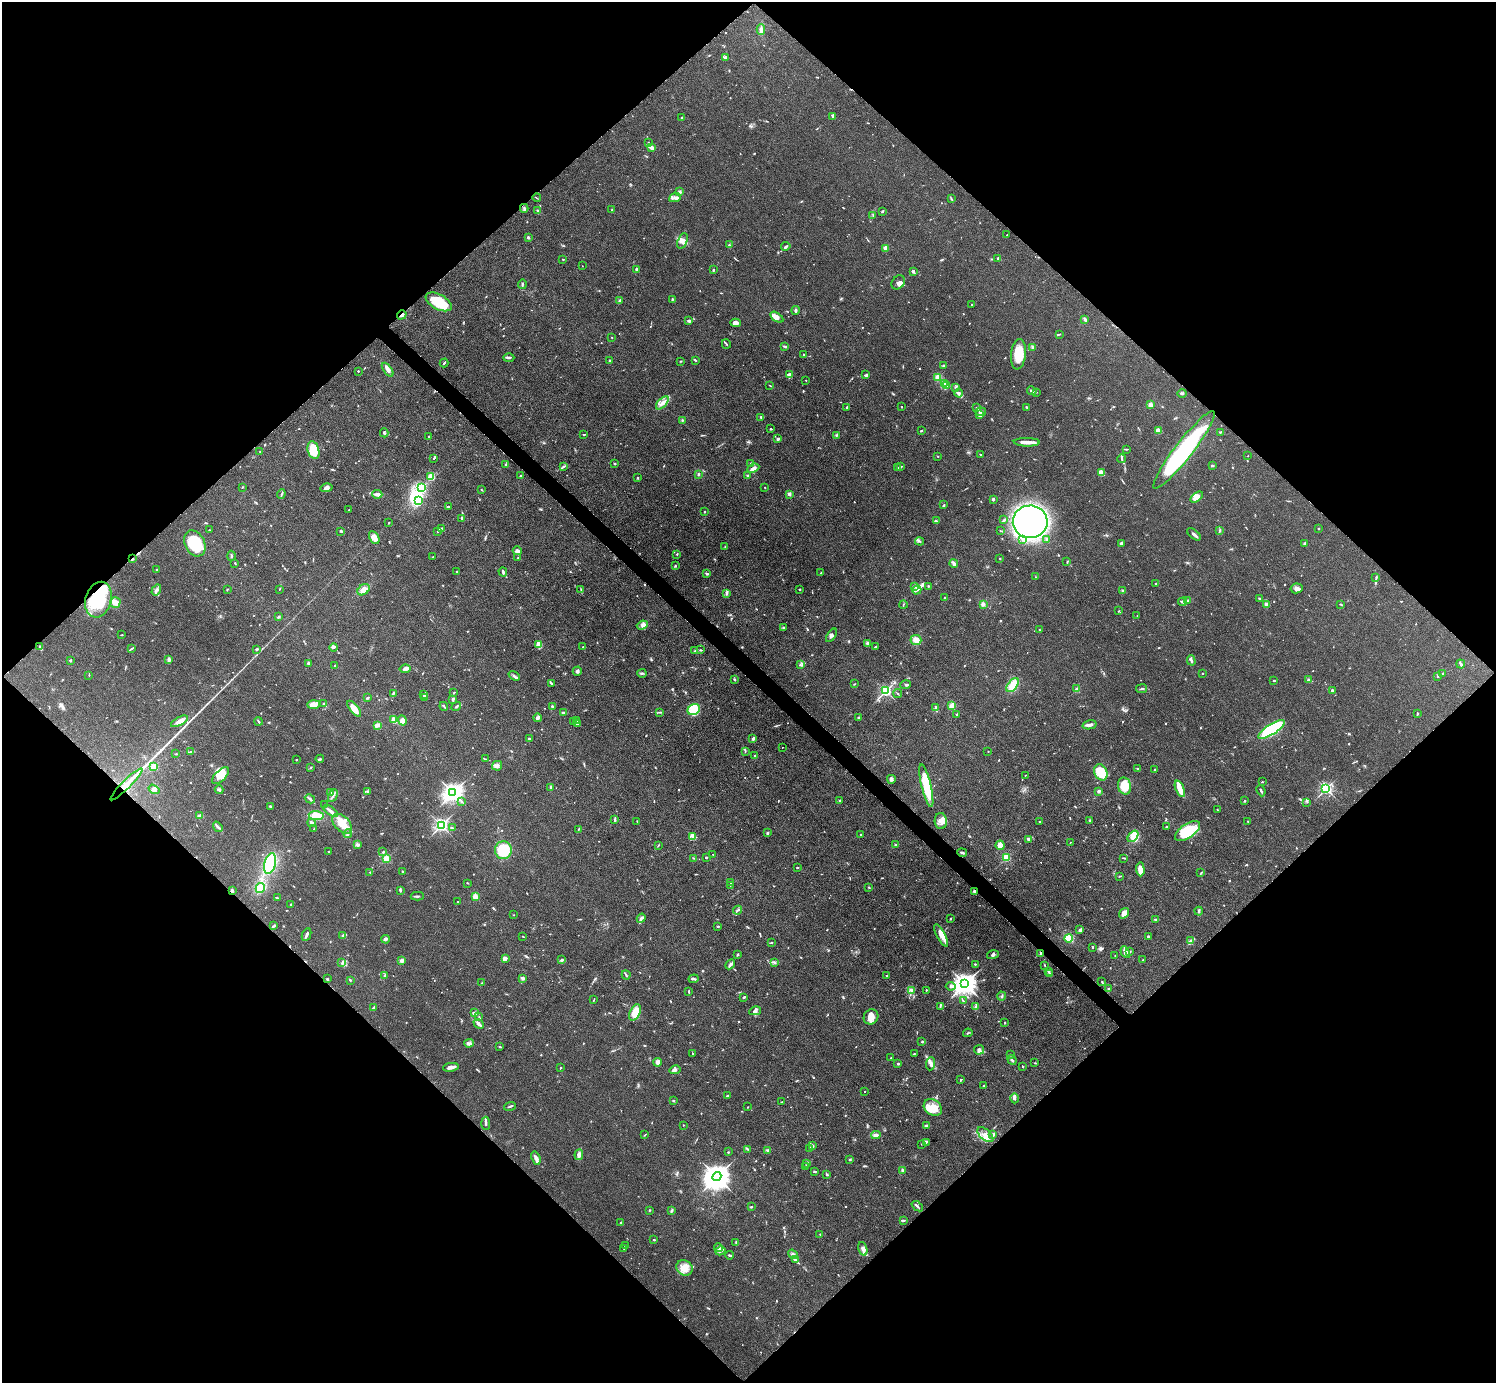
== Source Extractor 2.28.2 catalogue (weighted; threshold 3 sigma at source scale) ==
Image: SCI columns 10-5985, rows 164-5687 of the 5993 x 5993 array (HDU 1 of 3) = the unmasked area's bounding box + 8 px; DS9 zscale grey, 4 x 4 block average (1 PNG px = mean of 4 x 4 image px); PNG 1498 x 1385 px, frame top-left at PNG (2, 2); each listed source drawn as its Kron ellipse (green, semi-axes under 4 px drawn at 4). Shown black and unused: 51% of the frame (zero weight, under 3 of 4 exposures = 1% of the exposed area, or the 3 px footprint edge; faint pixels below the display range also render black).
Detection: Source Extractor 2.28.2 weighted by HDU 2 'WHT'. Background 0.0995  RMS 0.0065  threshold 0.0292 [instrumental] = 3 sigma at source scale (4.5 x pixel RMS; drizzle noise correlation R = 1.50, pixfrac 1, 0.05/0.05 arcsec/px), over >= 5 px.
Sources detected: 959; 4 too faint to see at this stretch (4 x 4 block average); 7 inside a brighter object's white glare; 4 cosmic-ray / hot-pixel residue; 1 long thin detection or spike segment (spike, bleed or trail) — neither listed nor drawn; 29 coinciding with a brighter row at this scale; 52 inside a brighter listed object's ellipse — not listed separately; of the other 862, all 500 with FLUX_AUTO >= 2.07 (the completeness limit of this list) listed and drawn (362 fainter detections not listed), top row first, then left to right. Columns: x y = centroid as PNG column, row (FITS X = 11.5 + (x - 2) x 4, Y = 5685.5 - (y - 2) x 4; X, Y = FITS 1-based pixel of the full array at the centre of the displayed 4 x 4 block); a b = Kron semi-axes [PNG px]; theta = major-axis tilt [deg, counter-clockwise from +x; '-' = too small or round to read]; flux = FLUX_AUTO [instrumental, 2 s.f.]
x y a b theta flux
761 30 5 3 - 14
725 57 3 2 - 3.3
833 116 3 2 - 5.3
682 117 3 2 - 4.5
648 143 3 2 - 2.4
652 147 4 3 - 21
679 192 2 2 - 42
675 197 6 3 21 11
537 198 4 2 - 2.3
951 199 4 2 - 3.5
524 208 4 2 - 5.5
612 210 2 2 - 5.6
538 211 3 2 - 4.1
882 211 2 2 - 9.1
873 216 2 2 - 2.2
1007 235 2 2 - 2.3
528 237 3 2 - 7.3
682 241 8 4 70 18
729 245 3 2 - 4.1
786 246 5 3 - 6.9
886 248 3 3 - 16
998 258 2 2 - 4.1
563 259 2 2 - 2.5
582 266 2 2 - 2.8
636 269 3 2 - 6.6
713 270 2 2 - 5.8
913 271 3 2 - 11
898 282 8 6 49 16
522 284 5 2 - 6.4
672 299 3 2 - 4.8
620 301 3 2 - 13
439 302 14 7 -28 120
972 304 2 2 - 2.3
795 310 4 2 - 6.9
402 315 5 2 - 8.4
777 317 7 4 -33 31
1085 319 4 3 - 7.7
689 321 4 2 - 8.2
735 323 5 4 - 19
1059 334 3 2 - 2.7
612 337 2 2 - 2.5
726 344 5 2 - 3.9
785 346 4 2 - 5
1032 347 3 2 - 5.2
1018 354 15 7 83 85
803 355 2 2 - 2.7
509 358 5 2 - 7.4
609 360 2 2 - 3.1
695 360 3 2 - 3.9
680 361 3 2 - 2.4
444 363 4 2 - 5
944 366 4 2 - 3.1
388 370 8 3 -54 15
358 371 2 2 - 3
789 374 4 2 - 14
866 375 3 2 - 6.1
938 377 4 4 - 27
806 380 2 2 - 5.2
945 383 2 2 - 2.6
770 385 2 2 - 3.1
946 386 3 2 - 4.9
956 387 3 2 - 4.4
1032 391 5 2 - 9.6
1036 392 2 2 - 2.5
959 393 4 3 - 8.6
1182 393 4 3 - 4.9
662 403 8 3 46 22
1150 405 2 2 - 84
847 407 2 2 - 5.6
901 407 2 2 - 3.2
1026 407 2 2 - 4.9
976 408 2 2 - 4.1
981 412 5 2 - 4.9
980 415 3 2 - 17
761 417 3 2 - 4.2
682 420 2 2 - 3.5
771 429 3 2 - 3.5
1158 430 4 2 - 15
921 431 3 2 - 3.8
1220 432 4 2 - 3.3
384 433 4 3 - 6.1
584 434 4 2 - 2.9
836 435 2 2 - 2.6
429 436 2 2 - 4.1
778 439 2 2 - 14
1027 442 13 3 -1 29
1126 449 2 2 - 3.6
313 450 9 5 -75 110
1184 450 48 9 52 670
260 452 3 2 - 2.1
980 455 2 2 - 2.3
938 456 2 2 - 2.4
1248 456 2 2 - 2.1
434 458 3 2 - 3.1
1121 459 4 2 - 4.3
751 463 3 2 - 2.9
506 464 2 2 - 4.3
615 464 2 2 - 3.7
563 466 4 2 - 4.5
1212 466 3 2 - 3.5
898 467 3 2 - 4.1
901 467 3 2 - 3.3
753 468 6 3 24 16
1101 473 4 3 - 38
699 474 3 2 - 3.9
521 475 3 2 - 2.7
747 475 2 2 - 7.2
431 477 2 2 - 200
638 478 3 2 - 2.6
242 487 3 2 - 2.4
765 487 2 2 - 2.7
326 488 6 4 14 12
421 488 2 2 - 240
481 489 3 2 - 2.4
281 494 5 2 - 5
377 494 5 2 - 20
789 494 4 3 - 10
1197 497 7 3 38 17
993 499 2 2 - 33
419 500 2 2 - 5.2
944 505 3 2 - 3.3
448 507 3 2 - 5.6
349 510 2 2 - 2.9
704 512 2 2 - 4.1
461 518 3 2 - 4.7
1004 520 4 2 - 7.3
936 521 3 2 - 2.5
1030 522 17 16 - 1600
389 523 2 2 - 2.3
441 528 3 2 - 3.3
1318 528 2 2 - 2.6
209 530 2 2 - 3.8
341 531 2 2 - 6.9
438 531 2 2 - 3
1001 531 3 2 - 2.9
1219 531 3 2 - 3.3
1194 534 8 2 -40 12
374 537 7 5 -63 30
1023 540 4 2 - 6.8
1047 540 3 2 - 7.7
919 541 4 2 - 5.3
195 543 14 10 -63 180
1121 543 4 2 - 7.9
1304 543 3 2 - 4.6
725 547 2 2 - 2.3
517 551 4 2 - 24
677 554 2 2 - 2.8
231 556 5 2 - 3.8
433 557 2 2 - 2.5
518 558 3 2 - 2.6
1000 558 2 2 - 3.1
132 559 3 2 - 4.6
1067 562 2 2 - 2.7
235 563 3 2 - 3.2
954 564 4 2 - 16
675 566 3 2 - 3.6
157 570 3 2 - 4.3
457 571 3 2 - 2.8
503 572 4 2 - 10
821 573 3 2 - 4.5
707 574 4 2 - 6.8
1036 577 2 2 - 2.1
1376 577 3 2 - 3.2
1155 584 2 2 - 2.6
915 586 2 2 - 25
928 586 3 2 - 3
1296 588 6 5 - 13
227 589 3 2 - 2.8
279 589 2 2 - 3.1
581 589 3 2 - 3.1
800 589 2 2 - 2.7
156 590 6 3 57 10
364 590 7 5 37 30
917 590 5 2 - 8.7
1122 590 2 2 - 3.8
727 593 4 2 - 4.7
945 598 2 2 - 4.9
1260 599 4 2 - 8.1
98 600 18 13 73 180
1187 601 3 2 - 4.9
115 602 5 5 - 23
1183 602 4 3 - 7.3
983 604 3 3 - 9.5
1266 604 3 2 - 12
1341 604 2 2 - 4.8
903 605 4 2 - 2.8
1119 611 2 2 - 2.2
1137 616 2 2 - 3.8
278 617 2 2 - 4.2
642 625 5 3 - 9.6
784 627 3 2 - 4.3
1039 630 2 2 - 3
121 635 4 2 - 2.1
831 635 8 3 55 10
916 640 5 5 - 28
867 643 3 2 - 7.5
539 645 4 3 - 23
40 647 4 2 - 8
583 647 2 2 - 4.2
875 647 2 2 - 6.2
334 648 4 3 - 6.5
131 649 4 2 - 4.7
257 649 4 2 - 4.7
700 650 3 2 - 2.7
695 651 3 2 - 3.7
70 660 2 2 - 21
169 660 3 2 - 9.9
1191 660 5 3 - 6.9
308 663 2 2 - 6.2
1461 664 4 2 - 12
800 665 3 2 - 4.3
335 666 3 2 - 3.3
405 669 5 3 - 14
577 671 4 3 - 9.1
642 673 5 2 - 5.7
1203 673 2 2 - 7.5
1442 673 2 2 - 2.7
89 675 2 2 - 2.7
514 676 6 2 -34 5.7
1438 676 3 2 - 2.9
734 679 3 2 - 4.1
1309 680 2 2 - 44
1274 681 3 2 - 3.8
551 683 4 2 - 3.5
854 684 3 2 - 2.8
905 685 5 2 - 6.3
1013 685 8 4 50 58
1077 689 2 2 - 70
1141 689 5 2 - 4.6
1332 690 2 2 - 25
886 691 2 2 - 610
454 692 3 2 - 2.2
393 693 3 2 - 3.8
898 693 4 2 - 2.7
424 694 3 2 - 3.2
368 698 4 2 - 3.9
425 698 2 2 - 2.4
453 699 4 2 - 11
313 704 6 3 2 37
324 704 3 2 - 4.3
952 705 2 2 - 59
444 706 4 2 - 6.1
456 706 5 2 - 5.6
552 706 2 2 - 7.1
936 707 3 3 - 6.2
354 709 9 3 -51 54
694 709 6 5 - 82
659 712 3 2 - 3.5
563 713 2 2 - 7.3
1417 714 2 2 - 2.6
956 715 3 2 - 5.1
538 718 4 4 - 8.5
858 718 3 2 - 2.9
393 720 4 3 - 38
180 721 9 3 28 24
258 721 4 2 - 4.2
402 721 5 3 - 30
576 721 2 2 - 3.3
574 722 3 2 - 3.8
577 724 4 2 - 3.8
378 725 3 3 - 7.7
1089 725 7 2 13 18
1271 730 15 5 33 360
529 739 2 2 - 11
753 739 4 3 - 7.1
782 747 2 2 - 2.5
190 752 2 2 - 2.2
745 752 2 2 - 2.1
988 752 2 2 - 2.7
176 754 3 2 - 2.9
754 755 2 2 - 2.2
320 759 4 2 - 4.6
485 759 3 2 - 2.4
296 760 2 2 - 2.8
497 766 5 5 - 13
154 767 2 2 - 200
311 768 3 2 - 2.4
1138 769 3 2 - 3.7
1154 770 2 2 - 4.8
1101 772 8 6 -64 120
1025 775 2 2 - 4.9
220 776 10 5 46 54
891 779 4 2 - 5.8
1262 782 2 2 - 2.9
126 784 22 2 45 71
926 786 22 5 -76 160
1125 786 8 6 -77 68
551 787 3 2 - 6
154 789 6 4 -33 12
1180 789 9 3 -69 76
1326 789 2 2 - 790
219 790 4 2 - 4.7
367 791 3 2 - 2.6
1099 791 3 2 - 7.4
1261 791 6 2 -67 6.5
331 793 4 2 - 6
453 793 3 3 - 2600
333 796 6 2 58 8.7
310 799 5 2 - 6.1
840 801 2 2 - 2.8
1245 801 2 2 - 3.3
462 802 2 2 - 2.1
1307 802 2 2 - 2.3
325 805 2 2 - 4.6
270 806 2 2 - 3.7
1217 810 3 2 - 2.7
331 811 8 2 -35 14
200 816 4 3 - 8.5
316 816 7 4 -5 61
615 819 4 2 - 4.6
1090 820 2 2 - 2.5
637 821 3 2 - 2.6
941 821 8 6 -87 24
1039 821 2 2 - 2.8
1248 821 3 2 - 3
311 823 4 3 - 8.3
342 824 12 7 -45 53
441 825 2 2 - 1100
218 827 6 2 -54 7.7
1166 827 2 2 - 5.2
452 828 2 2 - 3.9
314 829 3 2 - 2.7
578 829 4 2 - 2.8
1187 831 14 7 35 150
348 833 4 2 - 6.6
768 833 3 2 - 6.1
860 835 4 2 - 2.7
692 836 4 2 - 7.2
1133 836 6 4 50 93
1028 839 3 2 - 6.6
1070 843 3 2 - 2.1
358 845 4 2 - 5.3
896 845 2 2 - 35
1000 845 5 4 - 46
658 846 2 2 - 2.2
503 850 9 8 - 130
329 852 2 2 - 3.2
383 852 3 2 - 3.9
962 853 5 2 - 5.9
713 854 2 2 - 2.1
1006 857 2 2 - 280
693 858 2 2 - 2.3
706 858 2 2 - 5.8
1124 858 3 2 - 3.2
386 859 2 2 - 240
270 864 11 5 75 170
797 868 3 2 - 2.5
1140 869 7 3 -88 39
370 872 2 2 - 2.2
402 872 2 2 - 2.7
1201 873 3 2 - 2.7
1120 876 4 2 - 2.7
468 883 3 2 - 2.3
731 883 3 2 - 3
730 885 2 2 - 2.4
869 887 3 2 - 3.2
260 888 5 4 - 57
232 890 3 2 - 4.7
400 890 4 2 - 5.3
974 892 4 3 - 6.2
417 896 7 2 -1 6.4
475 897 2 2 - 170
277 898 4 2 - 2.5
458 902 2 2 - 2.6
291 905 3 2 - 3.3
738 910 4 2 - 6.3
1199 911 4 2 - 4.8
1124 913 5 4 - 27
513 915 2 2 - 2.4
641 918 5 2 - 7.2
951 919 2 2 - 3.5
1156 919 3 2 - 5.9
274 926 3 2 - 7.4
718 926 3 2 - 3.7
1080 930 3 2 - 12
306 935 6 2 65 13
941 935 12 3 -62 25
343 936 4 2 - 3.7
523 937 3 2 - 2.4
1148 937 3 2 - 6.1
1068 938 4 4 - 62
386 939 4 3 - 7.4
1191 941 3 3 - 7.2
771 943 3 2 - 3.6
1092 947 2 2 - 4.9
1129 951 2 2 - 2.6
1125 952 6 4 -62 13
1041 953 2 2 - 5.3
738 955 3 2 - 3.7
993 955 6 3 18 9.2
1115 955 2 2 - 4.1
505 958 3 2 - 9.8
402 960 4 3 - 6.4
562 960 3 3 - 6.3
1143 960 2 2 - 3.5
342 963 2 2 - 2.9
775 963 2 2 - 3.4
730 964 5 2 - 11
975 964 2 2 - 4
1045 965 2 2 - 2.2
1048 971 4 2 - 4.4
1049 974 2 2 - 17
626 975 4 2 - 4.4
384 976 2 2 - 2.7
886 976 2 2 - 2.3
523 978 4 3 - 6.5
327 979 3 2 - 4.6
694 979 5 2 - 5.2
350 980 2 2 - 3.7
1102 981 2 2 - 2.1
482 983 2 2 - 3.3
965 984 4 3 - 3600
951 986 5 3 - 7.9
1109 988 3 2 - 3.3
912 990 4 2 - 7.3
926 990 2 2 - 3.1
689 991 3 2 - 3.9
1002 996 4 2 - 4.6
744 997 3 2 - 4.6
594 999 2 2 - 2.1
963 1001 4 2 - 3.7
940 1006 3 2 - 3.3
976 1007 3 3 - 8.5
373 1008 4 2 - 5.2
755 1011 6 2 12 7.9
635 1012 8 5 65 61
474 1013 3 3 - 7.6
479 1017 3 2 - 3
871 1017 8 7 - 33
1005 1023 2 2 - 3.7
479 1024 6 3 -42 18
968 1033 4 2 - 3.4
922 1042 2 2 - 4.4
469 1043 5 2 - 8.1
499 1047 2 2 - 3.4
979 1050 5 4 - 11
692 1054 2 2 - 2.4
914 1054 3 2 - 2.6
1011 1055 2 2 - 2.6
891 1058 2 2 - 4.6
1012 1060 5 2 - 6.5
658 1062 4 3 - 18
1035 1063 2 2 - 2.2
898 1064 2 2 - 5.7
930 1064 6 3 84 13
451 1067 8 3 8 20
1023 1067 2 2 - 3.6
561 1068 2 2 - 3.1
675 1070 5 4 - 11
961 1080 3 2 - 4.5
983 1085 2 2 - 5.9
865 1092 2 2 - 2.5
727 1096 3 2 - 3.8
1015 1098 5 3 - 8.6
673 1101 2 2 - 3.4
782 1102 2 2 - 2.9
510 1106 6 2 17 6.6
748 1107 2 2 - 5.5
933 1108 10 7 -37 60
486 1123 6 2 -87 8.2
683 1125 2 2 - 2.6
926 1126 4 3 - 9.9
645 1135 3 2 - 2.3
876 1135 4 3 - 12
985 1135 9 5 -41 31
993 1135 4 2 - 5
926 1142 2 2 - 3
921 1144 2 2 - 2.3
812 1146 3 2 - 6.3
810 1148 4 2 - 2.9
748 1149 2 2 - 2.3
768 1151 4 2 - 5.8
728 1152 2 2 - 3
579 1155 5 3 - 21
536 1158 7 3 -71 16
850 1159 3 2 - 3.7
807 1163 2 2 - 2.3
806 1166 3 2 - 2.7
903 1170 3 3 - 6.3
815 1171 3 2 - 3.4
827 1174 4 2 - 5.4
717 1177 5 4 - 6000
917 1206 6 2 -40 6.9
751 1207 2 2 - 5.4
649 1210 2 2 - 3.7
671 1210 4 2 - 3.8
903 1220 3 2 - 4
621 1223 3 2 - 3.6
820 1234 2 2 - 2.1
654 1240 3 2 - 2.8
736 1242 3 2 - 3.7
625 1245 2 2 - 5.8
624 1248 2 2 - 2.3
718 1248 4 3 - 7.1
863 1249 7 3 -72 12
720 1251 5 3 - 10
793 1254 5 4 - 11
730 1255 4 2 - 6.2
795 1260 4 2 - 6.1
684 1268 8 7 - 38
Overlapping masked pixels (flux is a lower limit): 6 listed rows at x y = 402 315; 132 559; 98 600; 126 784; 974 892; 1041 953
Diffuse or blended objects may show on this block-average render without a row.